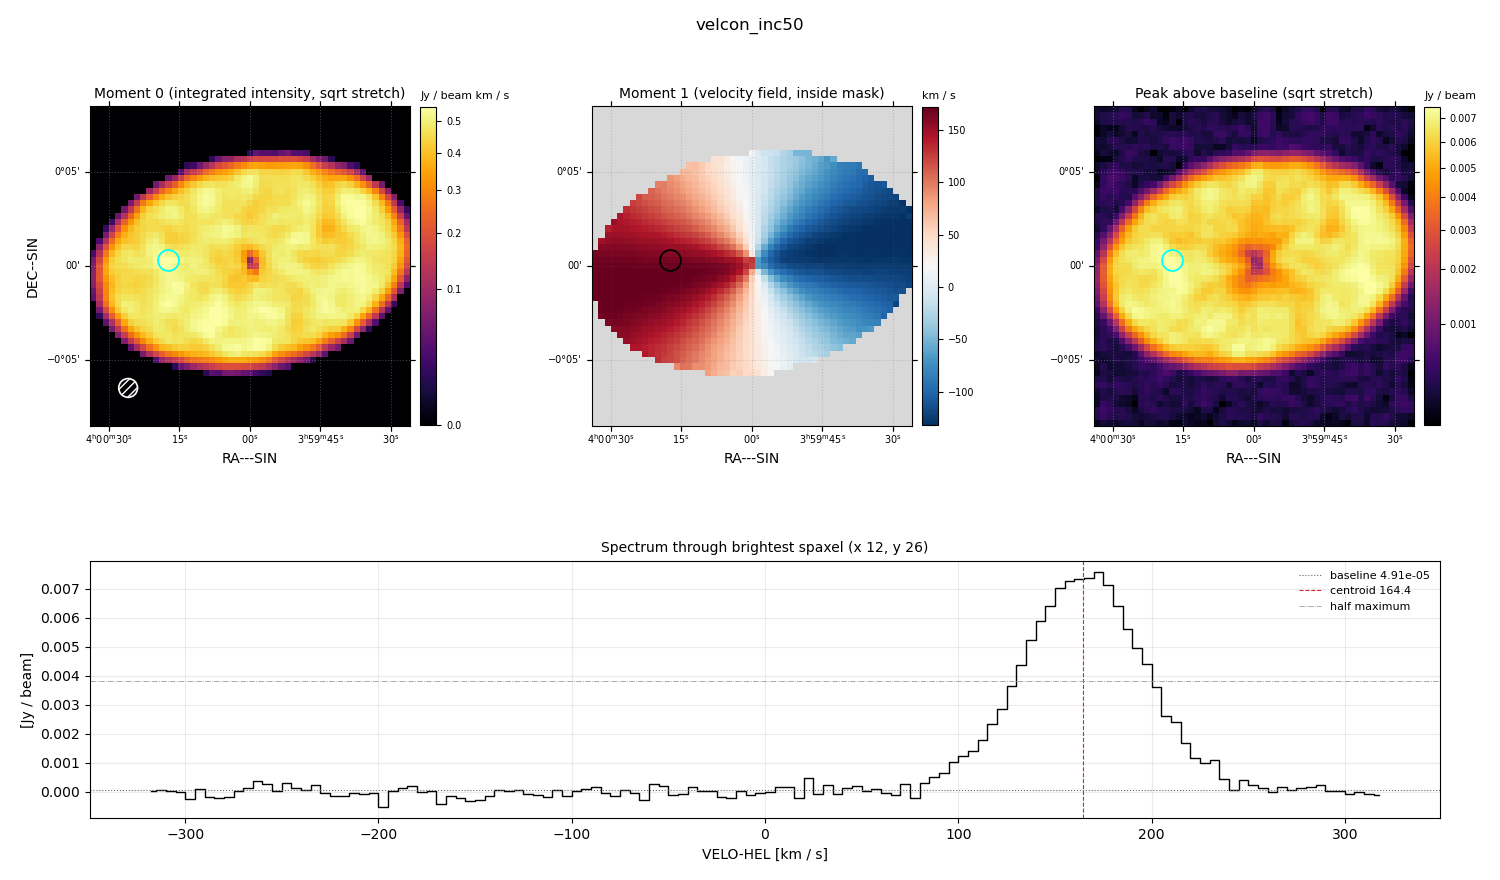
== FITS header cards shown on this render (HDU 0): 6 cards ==
OBJECT  = 'velcon_inc50'
BUNIT   = 'JY/BEAM '           /
CTYPE1  = 'RA---SIN'           /
CTYPE2  = 'DEC--SIN'           /
CTYPE3  = 'VELO-HEL'           /
CUNIT3  = 'km/s    '           /

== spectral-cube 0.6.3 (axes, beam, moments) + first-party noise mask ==
SpectralCube HDU 0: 128 channels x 51 x 51 spaxels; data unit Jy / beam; figure title: velcon_inc50
Units: BUNIT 'JY/BEAM' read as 'Jy/beam' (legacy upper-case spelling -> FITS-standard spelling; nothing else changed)
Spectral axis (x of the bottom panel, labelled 'VELO-HEL [km / s]'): -317 .. 317 km / s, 128 channels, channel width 5 km / s
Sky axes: RA---SIN/DEC--SIN; field 17' x 17' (20 arcsec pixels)
Beam (drawn as the hatched ellipse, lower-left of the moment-0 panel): BMAJ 60 arcsec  BMIN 60 arcsec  BPA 0 deg
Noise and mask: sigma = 1.6e-04 Jy / beam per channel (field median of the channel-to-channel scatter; agrees with the line-free scatter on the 1151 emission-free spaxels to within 1%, no correlation factor applied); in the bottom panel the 100 channels outside the line scatter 1.9e-04 Jy / beam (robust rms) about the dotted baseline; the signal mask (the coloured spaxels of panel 2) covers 56% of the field
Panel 1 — Moment 0 (line voxels x channel width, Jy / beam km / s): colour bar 0 .. 0.548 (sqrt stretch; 0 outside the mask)
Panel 2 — Moment 1 (intensity-weighted velocity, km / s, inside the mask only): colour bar -132 .. 172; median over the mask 22
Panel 3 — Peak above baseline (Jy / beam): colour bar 2.59e-04 .. 0.00751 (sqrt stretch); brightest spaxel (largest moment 0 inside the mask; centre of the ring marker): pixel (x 12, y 26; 0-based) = FK5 04h00m18s +00d00m20s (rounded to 2 s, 20 arcsec steps: no finer than the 20 arcsec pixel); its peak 0.00751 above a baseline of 4.91e-05
Panel 4 — spectrum at that spaxel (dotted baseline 4.91e-05 Jy / beam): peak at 172 km / s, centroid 164.4 km / s (red dashed line; intensity-weighted over the run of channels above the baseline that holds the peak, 80 .. 260 km / s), W50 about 70 km / s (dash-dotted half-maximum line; edge to edge of the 14 channels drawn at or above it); detected line 95 .. 235 km / s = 28 of 128 channels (22%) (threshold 4 sigma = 6.6e-04 Jy / beam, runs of >= 3 channels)